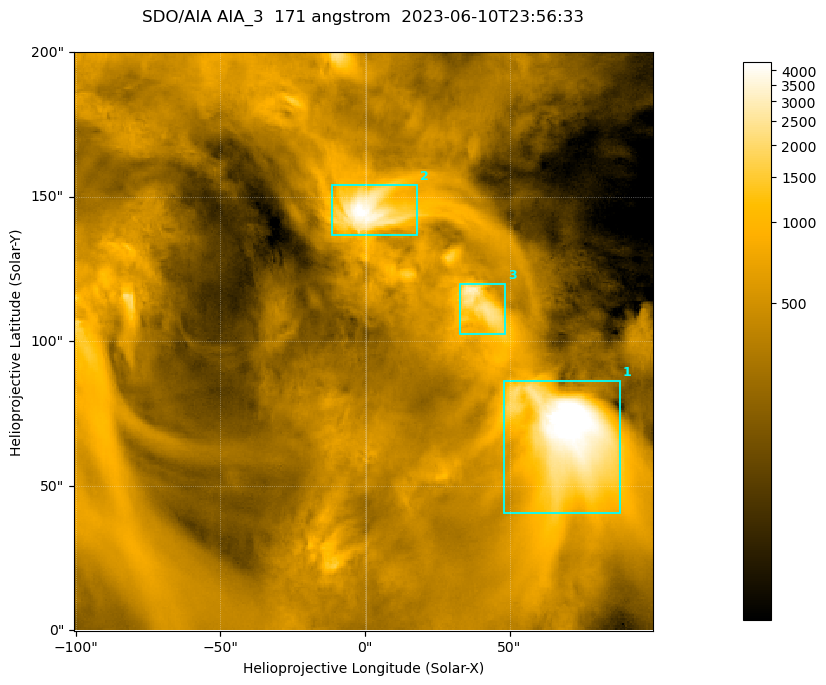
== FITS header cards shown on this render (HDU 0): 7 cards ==
TELESCOP= 'SDO/AIA '
INSTRUME= 'AIA_3   '
WAVELNTH=                  171
WAVEUNIT= 'angstrom'
DATE-OBS= '2023-06-10T23:56:33.351'
CTYPE1  = 'HPLN-TAN'
CTYPE2  = 'HPLT-TAN'

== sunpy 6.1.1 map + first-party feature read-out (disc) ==
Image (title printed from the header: SDO/AIA AIA_3  171 angstrom  2023-06-10T23:56:33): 334 x 334 px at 0.599 arcsec/px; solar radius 945 arcsec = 1577 px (partial field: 1.4% of the solar disc is inside the frame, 100% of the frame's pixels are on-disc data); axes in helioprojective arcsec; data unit not stated in the header (colour bar unlabelled)
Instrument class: DISC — disc imager (sunpy class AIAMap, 171 A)
Bright regions (active regions / flare kernels): reference = the on-disc median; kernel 3 px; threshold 5 sigma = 1115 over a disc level ~360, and >= 1.15x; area >= 111 px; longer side >= 4 px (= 2.4 arcsec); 3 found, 3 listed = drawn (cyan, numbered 1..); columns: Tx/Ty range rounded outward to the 2 arcsec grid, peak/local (2 s.f.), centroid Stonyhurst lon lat
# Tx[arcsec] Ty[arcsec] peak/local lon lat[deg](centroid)
1 48..88 40..86 15 +4 +4
2 -12..18 136..154 12 +0 +9
3 32..50 102..120 8.3 +2 +7